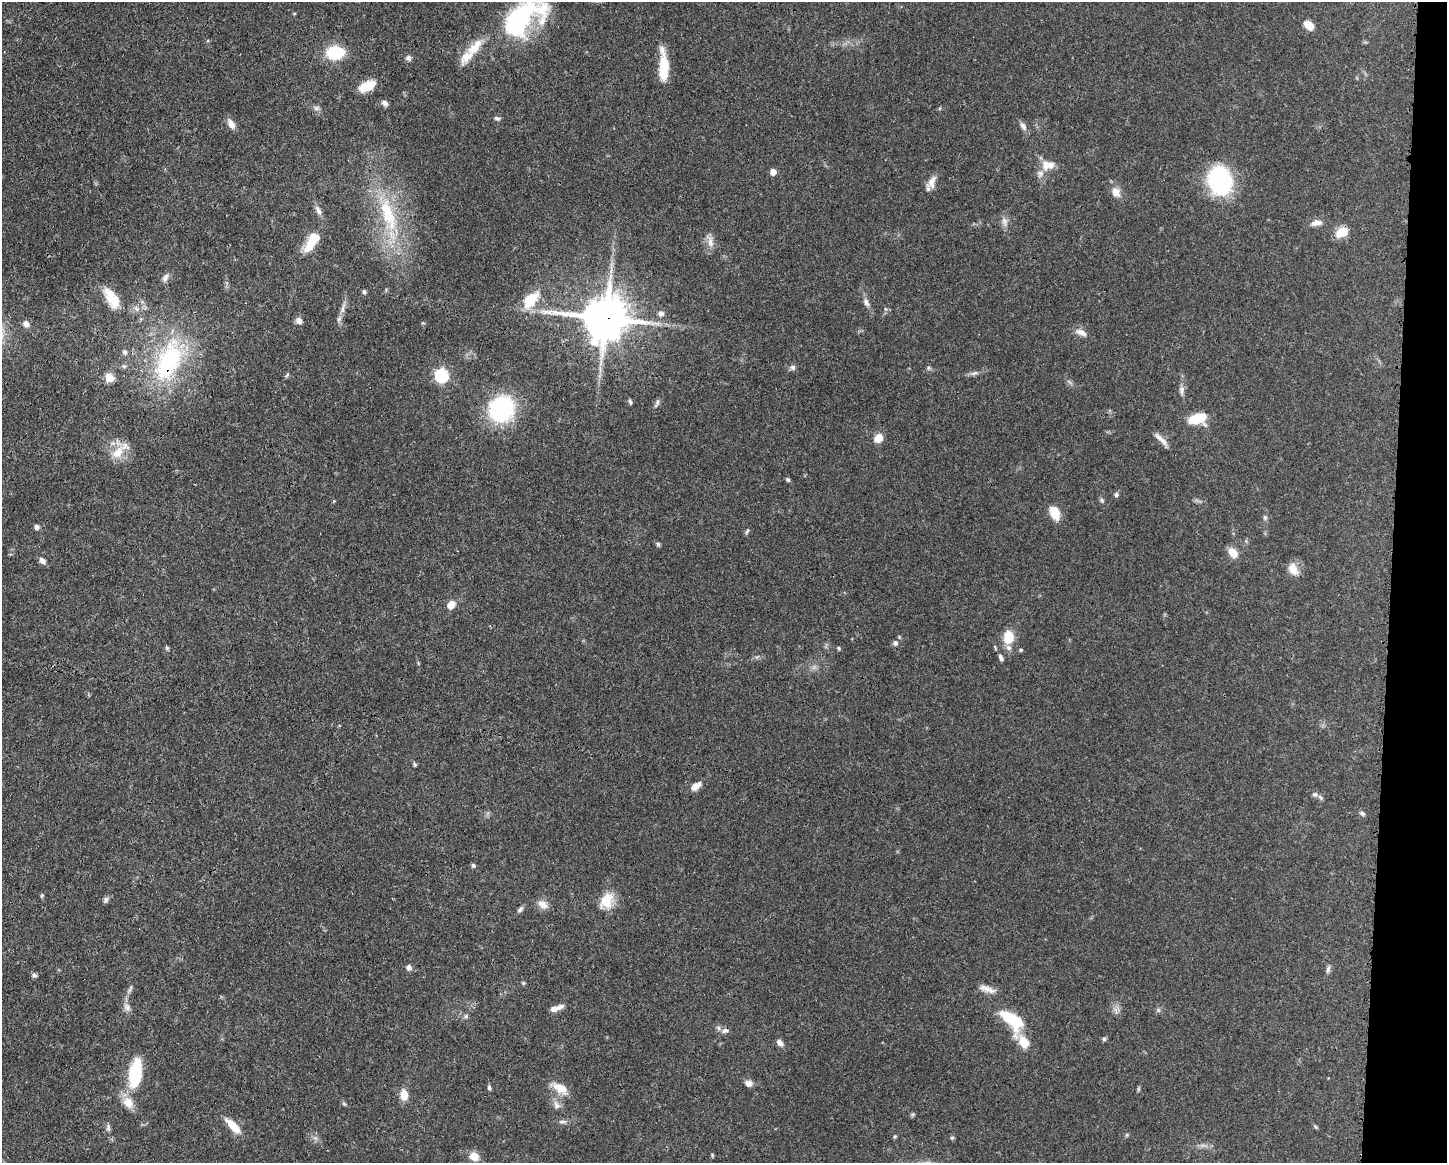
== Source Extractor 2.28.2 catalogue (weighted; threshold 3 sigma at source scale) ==
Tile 6 of 3 x 4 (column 3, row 2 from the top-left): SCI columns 3008-4452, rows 2325-3485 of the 4682 x 4647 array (HDU 1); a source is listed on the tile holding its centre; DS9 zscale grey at full resolution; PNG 1449 x 1165 px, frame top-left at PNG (2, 2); no overlay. Shown black and unused: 4% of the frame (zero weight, under 3 of 4 exposures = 1% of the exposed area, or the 3 px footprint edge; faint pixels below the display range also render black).
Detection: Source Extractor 2.28.2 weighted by HDU 2 'WHT'; one run over the whole footprint, this tile lists its part. Background 0.0563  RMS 0.0033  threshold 0.0148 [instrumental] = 3 sigma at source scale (4.5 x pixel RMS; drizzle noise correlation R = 1.50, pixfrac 1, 0.05/0.05 arcsec/px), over >= 5 px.
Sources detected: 122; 1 too faint to see at this stretch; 1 inside a brighter object's white glare — not listed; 8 inside a brighter listed object's ellipse — not listed separately; the other 112 listed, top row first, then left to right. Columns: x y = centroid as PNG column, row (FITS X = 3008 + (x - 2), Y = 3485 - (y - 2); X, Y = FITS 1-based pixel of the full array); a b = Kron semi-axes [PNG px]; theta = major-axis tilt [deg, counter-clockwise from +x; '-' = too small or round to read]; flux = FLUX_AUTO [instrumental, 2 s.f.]
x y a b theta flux
517 22 61 29 35 49
1309 25 10 7 -41 4.6
335 53 14 11 3 17
409 58 8 7 - 1.1
664 66 32 9 -89 11
367 86 17 9 24 6.7
385 103 8 6 -45 1.2
316 108 9 6 0 1
940 108 6 3 71 0.33
497 118 8 5 -13 0.74
231 124 12 7 -63 2.3
1023 126 12 7 -56 1.4
1047 165 17 12 3 4
773 172 6 5 - 2.3
1220 181 26 22 -70 39
932 182 19 9 65 2.8
1116 192 10 8 -62 3.6
318 210 14 7 -62 1.7
388 214 58 18 -73 26
1004 222 14 7 -70 1.8
1318 223 12 7 -22 1.6
1342 232 17 11 30 4.4
710 242 17 7 -78 2.4
311 244 22 11 57 7
165 278 12 6 69 1.4
364 292 6 5 - 0.69
111 298 29 13 -58 6.9
531 300 28 15 50 8
866 302 11 7 -62 1.5
343 308 21 5 75 2.3
661 314 8 7 - 1.2
606 318 14 13 - 1400
299 321 8 6 -42 1.7
26 324 7 7 - 1.5
1081 332 18 8 -23 2.2
124 352 7 6 - 0.85
169 361 65 33 66 40
793 367 8 7 - 0.96
600 368 9 4 -86 1
928 368 6 6 - 0.68
974 373 10 5 27 0.98
287 375 8 4 37 0.52
442 375 7 6 - 37
109 377 6 5 - 9.8
1182 390 13 7 -89 1.5
630 402 7 4 -71 0.56
657 403 12 5 65 0.9
501 409 21 20 - 41
1198 418 16 10 13 11
878 438 10 8 48 3.6
1161 439 23 6 -44 2.2
118 453 20 13 52 5.7
788 480 6 5 - 0.6
1116 494 6 6 - 0.7
1102 500 7 5 -69 0.62
1055 513 12 8 -66 7
1265 517 7 5 -87 0.74
37 527 6 5 - 1.2
747 531 8 4 62 0.56
658 544 5 5 - 0.54
1233 553 11 7 -55 4.6
42 560 10 7 -46 1.4
1293 569 15 10 -66 4.4
451 605 9 7 55 3.4
1008 637 15 12 -89 6.2
895 643 7 6 - 0.94
167 648 7 4 -45 0.45
839 648 5 3 - 0.37
1021 650 5 4 - 0.44
1001 657 8 5 -64 0.93
415 764 5 5 - 0.5
696 786 13 7 36 2.9
1315 794 7 5 12 0.72
1320 797 9 4 -45 0.65
1362 813 7 6 - 0.76
473 865 6 5 - 0.65
42 896 6 4 61 0.45
106 900 8 6 60 0.9
606 901 21 16 63 6.9
543 905 15 10 -32 2.6
520 909 11 5 45 0.89
409 967 7 7 - 1.2
1328 969 11 5 73 0.97
34 975 7 6 - 0.75
523 983 5 4 - 0.4
130 988 11 4 70 0.89
985 988 18 8 -18 2.7
127 1007 14 8 -57 1.8
556 1008 17 6 17 2.5
1158 1010 6 4 -71 0.53
466 1016 6 5 - 0.64
1012 1020 28 14 -45 17
725 1031 11 6 13 1.3
1104 1039 5 5 - 0.59
1024 1042 19 12 -62 5.4
780 1043 10 6 -48 1.5
135 1073 28 12 82 22
748 1083 8 7 - 1.8
489 1087 7 4 -88 0.68
560 1088 23 11 -30 4.7
404 1095 12 8 -89 4.1
128 1103 16 12 -55 4.2
344 1104 6 4 -19 0.47
557 1105 12 8 -59 1.9
562 1122 11 4 0 0.96
233 1126 22 8 -46 5.6
108 1127 11 5 -82 1
1315 1127 6 4 -45 0.45
1127 1135 6 4 71 0.39
952 1138 5 5 - 0.49
712 1155 6 4 -89 0.39
474 1156 9 8 - 4
Overlapping masked pixels (flux is a lower limit): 2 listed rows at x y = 606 318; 169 361
Isophote crosses this tile's border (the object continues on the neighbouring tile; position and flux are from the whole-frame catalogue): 1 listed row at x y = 517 22